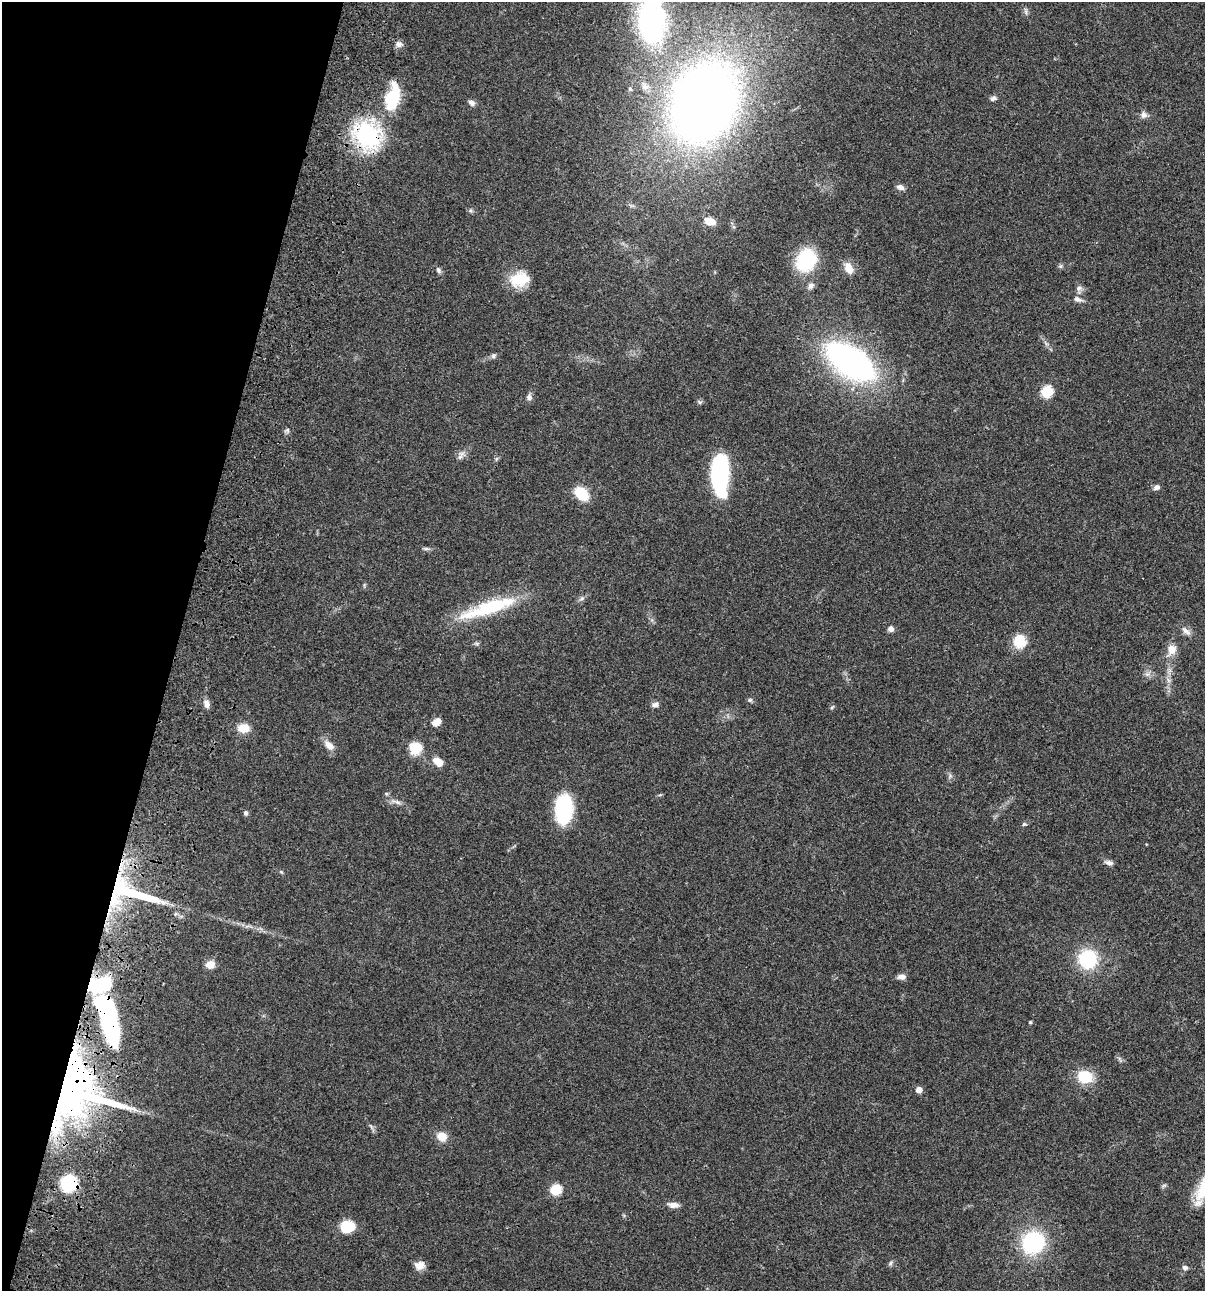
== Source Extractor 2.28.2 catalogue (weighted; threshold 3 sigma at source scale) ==
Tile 9 of 4 x 4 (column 1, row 3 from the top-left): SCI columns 235-1437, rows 1409-2697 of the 5406 x 5391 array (HDU 1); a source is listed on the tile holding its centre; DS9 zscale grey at full resolution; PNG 1207 x 1293 px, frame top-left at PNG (2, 2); no overlay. Shown black and unused: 15% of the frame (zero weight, under 3 of 4 exposures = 9% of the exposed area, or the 3 px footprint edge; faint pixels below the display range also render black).
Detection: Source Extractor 2.28.2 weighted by HDU 2 'WHT'; one run over the whole footprint, this tile lists its part. Background 0.0472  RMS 0.0053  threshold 0.0239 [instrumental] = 3 sigma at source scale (4.5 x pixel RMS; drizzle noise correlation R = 1.50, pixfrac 1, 0.05/0.05 arcsec/px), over >= 5 px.
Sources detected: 77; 4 inside a brighter object's white glare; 1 cosmic-ray / hot-pixel residue — not listed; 2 inside a brighter listed object's ellipse — not listed separately; the other 70 listed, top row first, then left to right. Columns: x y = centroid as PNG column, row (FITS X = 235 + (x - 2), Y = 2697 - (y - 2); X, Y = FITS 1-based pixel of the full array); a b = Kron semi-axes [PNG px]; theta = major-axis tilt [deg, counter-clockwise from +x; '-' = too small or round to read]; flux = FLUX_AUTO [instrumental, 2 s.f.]
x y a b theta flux
1026 12 7 4 -72 1
652 22 56 38 -88 93
398 44 8 8 - 2.2
630 89 6 4 -47 0.7
393 97 35 17 74 23
993 98 9 6 19 1.3
704 102 52 40 67 630
472 103 8 7 - 1.6
1144 115 9 8 - 2.1
367 135 31 24 -47 51
900 187 9 6 -21 2.1
710 221 15 9 -16 5.2
806 260 21 17 64 33
849 268 12 8 -68 5.9
438 270 8 6 -64 1.2
519 279 22 15 11 14
811 286 9 7 60 1.8
1079 288 8 7 - 1.8
1077 299 11 7 -19 2.1
493 356 7 6 - 1.2
850 362 40 21 -34 170
1047 392 6 6 - 34
529 397 8 7 - 1.7
700 402 6 5 - 0.88
288 430 7 4 -89 0.91
462 454 9 6 3 2
720 475 39 16 -89 57
1157 487 8 6 25 1.8
582 494 14 10 -44 14
426 549 8 4 -8 1
489 608 76 15 18 33
891 629 5 5 - 2.5
1186 631 15 6 -40 2.4
1019 641 12 12 - 13
1172 649 11 10 - 5.3
1147 674 7 4 -18 1.2
750 700 6 5 - 0.87
206 704 10 6 -78 2.5
655 705 8 6 13 1.7
832 707 6 4 19 0.6
437 722 9 6 33 5
244 728 11 9 1 7.7
329 745 15 9 -47 4
415 748 14 13 - 10
439 763 11 8 84 3.8
397 802 15 4 -19 2.2
564 809 20 12 87 62
246 813 6 5 - 1.1
1024 824 5 5 - 0.76
1109 863 10 6 -13 1.8
281 872 6 3 -19 0.58
129 892 63 19 -15 61
1088 959 17 17 - 29
210 964 9 8 - 4.7
901 977 10 6 1 2.3
107 1012 40 22 -64 48
1030 1022 3 3 - 0.65
1085 1077 17 14 -14 14
919 1090 5 5 - 3.4
76 1091 64 60 -50 210
442 1136 13 10 -21 5.3
69 1183 13 13 - 28
1164 1185 7 4 19 0.77
555 1190 6 6 - 30
673 1205 14 7 -3 2.8
347 1226 13 11 4 14
1033 1242 22 20 38 42
890 1263 7 5 60 0.93
419 1265 12 10 10 4
1185 1267 7 6 - 1.5
Overlapping masked pixels (flux is a lower limit): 5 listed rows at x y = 367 135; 129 892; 107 1012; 76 1091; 69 1183
Isophote crosses this tile's border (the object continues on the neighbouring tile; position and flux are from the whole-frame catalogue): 1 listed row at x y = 652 22